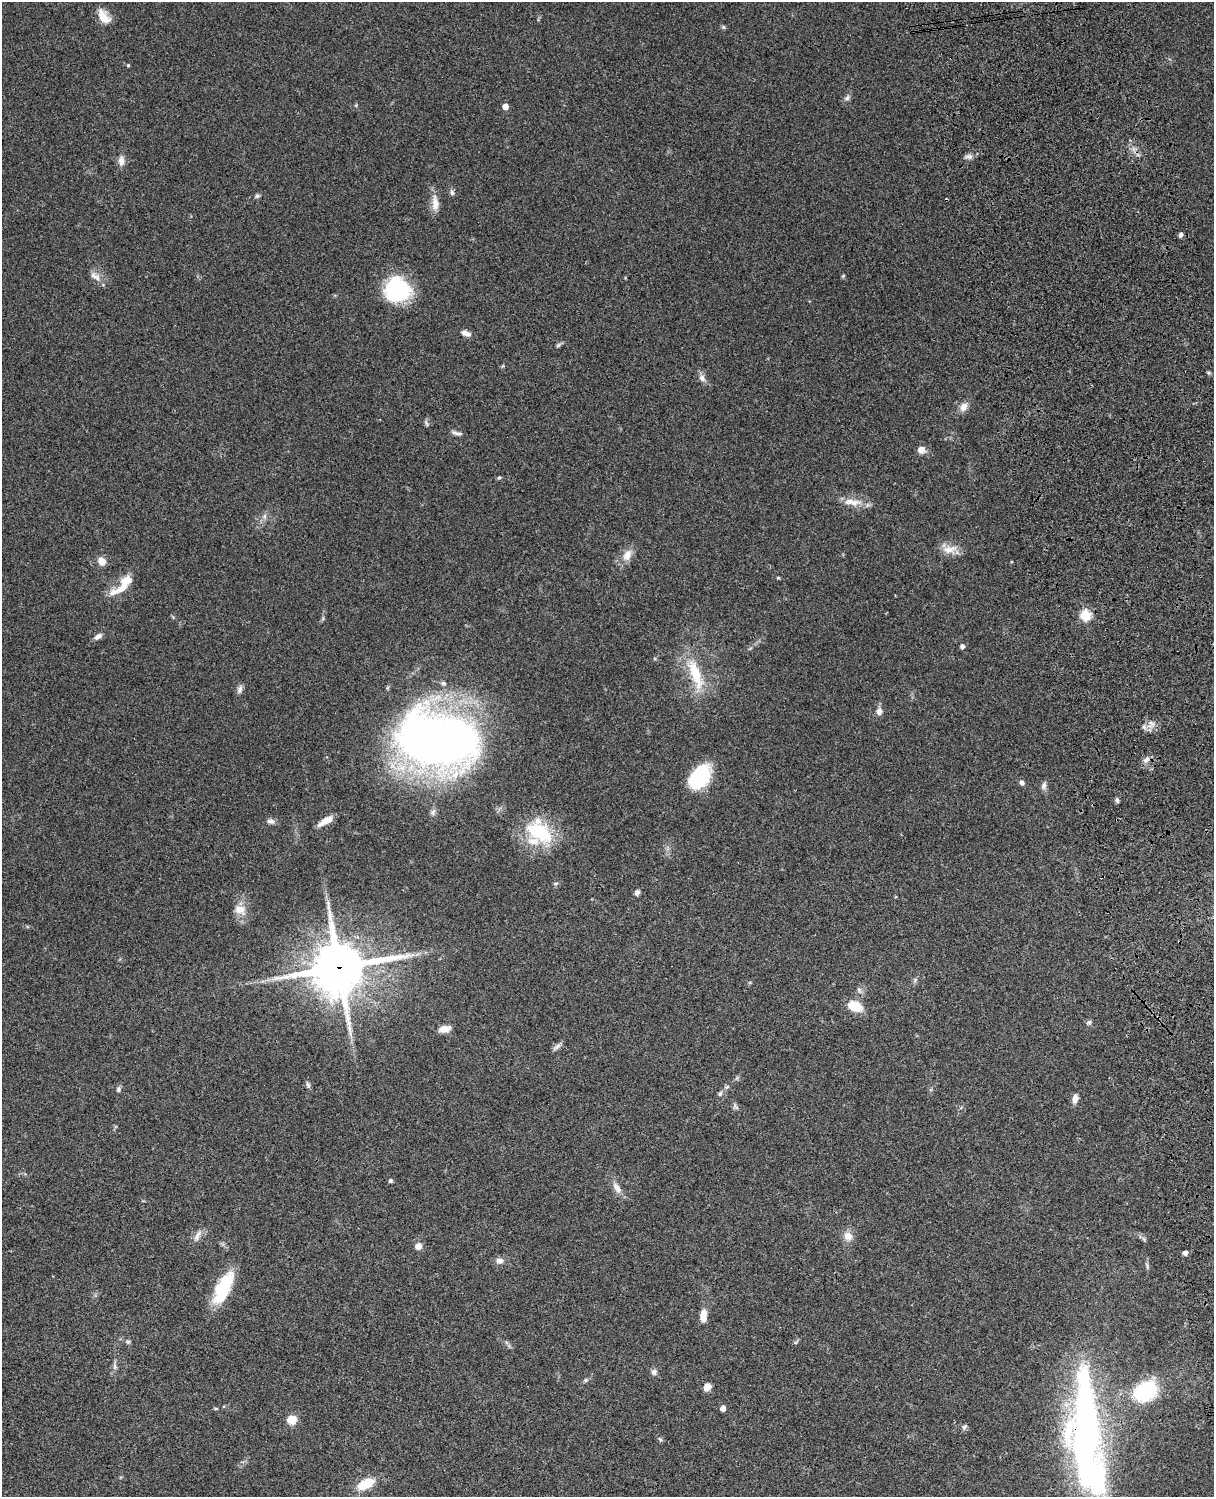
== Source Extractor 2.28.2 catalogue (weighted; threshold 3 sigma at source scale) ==
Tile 6 of 4 x 3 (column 2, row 2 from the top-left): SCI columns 1333-2544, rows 1773-3267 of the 5088 x 4927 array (HDU 1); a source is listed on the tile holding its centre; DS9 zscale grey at full resolution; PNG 1216 x 1499 px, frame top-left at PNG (2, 2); no overlay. Shown black and unused: <1% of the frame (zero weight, under 3 of 4 exposures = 6% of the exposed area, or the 3 px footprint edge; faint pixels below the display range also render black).
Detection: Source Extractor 2.28.2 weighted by HDU 2 'WHT'; one run over the whole footprint, this tile lists its part. Background 0.103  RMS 0.0064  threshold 0.0288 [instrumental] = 3 sigma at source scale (4.5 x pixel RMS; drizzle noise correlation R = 1.50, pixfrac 1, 0.05/0.05 arcsec/px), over >= 5 px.
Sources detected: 95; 1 inside a brighter object's white glare — not listed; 6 inside a brighter listed object's ellipse — not listed separately; the other 88 listed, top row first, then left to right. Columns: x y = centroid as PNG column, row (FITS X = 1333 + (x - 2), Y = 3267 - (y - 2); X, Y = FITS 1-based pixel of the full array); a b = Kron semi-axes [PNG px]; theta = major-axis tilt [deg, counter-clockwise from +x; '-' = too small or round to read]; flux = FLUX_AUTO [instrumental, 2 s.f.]
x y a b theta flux
103 16 19 11 -53 8.8
723 27 6 5 - 0.93
128 65 4 3 - 0.79
847 98 8 6 56 1.8
356 105 6 3 73 0.68
505 106 5 4 - 6.5
969 157 9 7 0 2.4
121 161 13 8 87 3.9
452 192 9 6 -70 1.7
257 196 6 5 - 1.2
435 203 21 9 -87 6.6
1181 235 6 5 - 1.7
94 276 14 8 -56 3.9
843 276 6 3 46 0.71
397 289 26 24 -15 51
465 333 8 6 8 2.5
558 345 8 5 36 1.2
702 378 11 8 -55 2.9
964 407 12 9 57 4.2
426 423 9 4 -65 1.2
457 433 17 5 -13 2.2
921 450 9 8 - 4.4
499 478 6 4 2 0.86
852 502 27 9 -7 8.2
265 516 7 4 89 1.5
950 549 23 11 8 7.6
627 555 16 10 63 6.8
102 561 8 7 - 6.1
778 578 6 4 -1 0.66
122 588 32 8 27 9.4
1085 615 5 5 - 46
173 617 5 5 - 0.73
98 636 11 6 29 2.7
962 646 4 4 - 2.3
695 674 45 13 -71 24
443 683 7 6 - 1.5
240 689 12 6 74 2.3
879 711 10 7 85 3.2
1151 723 7 4 -18 1.7
437 739 67 44 -10 530
1146 759 10 7 41 3
700 777 25 16 48 42
1022 783 7 6 - 2
1044 786 11 6 74 2.2
1117 800 7 4 -80 1.3
433 812 9 6 59 1.9
271 821 12 6 -8 2.3
325 821 17 6 32 6.8
539 832 39 23 -31 35
556 883 6 3 20 0.87
637 893 6 5 - 2.2
240 910 16 11 -13 6.7
339 967 19 18 - 2800
915 980 6 5 - 1.3
859 989 8 5 -63 1.6
855 1006 18 11 -21 11
1089 1022 7 6 - 1.3
445 1029 13 7 11 5.8
557 1047 14 5 43 2.2
308 1085 9 5 -78 1.5
118 1089 7 6 - 1.5
720 1094 7 6 - 1.4
1075 1099 11 7 80 3.5
735 1107 10 6 -54 1.6
390 1181 5 5 - 1
617 1188 15 7 -58 5
197 1236 18 6 60 3.6
848 1236 12 11 - 5.6
418 1246 8 7 - 3.9
1185 1253 4 4 - 2.9
499 1261 10 7 -1 3.1
1147 1266 11 4 -77 1.3
223 1288 37 14 64 32
703 1316 15 7 87 7
128 1342 6 5 - 1.1
796 1342 8 4 44 0.94
115 1367 9 5 -84 1.8
654 1372 9 8 - 2.1
586 1380 6 5 - 0.97
707 1387 7 6 - 6.1
1145 1391 18 13 36 62
216 1408 5 3 - 0.66
723 1408 4 4 - 4.5
292 1420 12 11 - 6.7
964 1427 8 6 51 1.6
1086 1431 92 32 -80 230
660 1439 7 5 -43 1.2
366 1484 19 9 26 16
Overlapping masked pixels (flux is a lower limit): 2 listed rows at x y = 339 967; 1086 1431